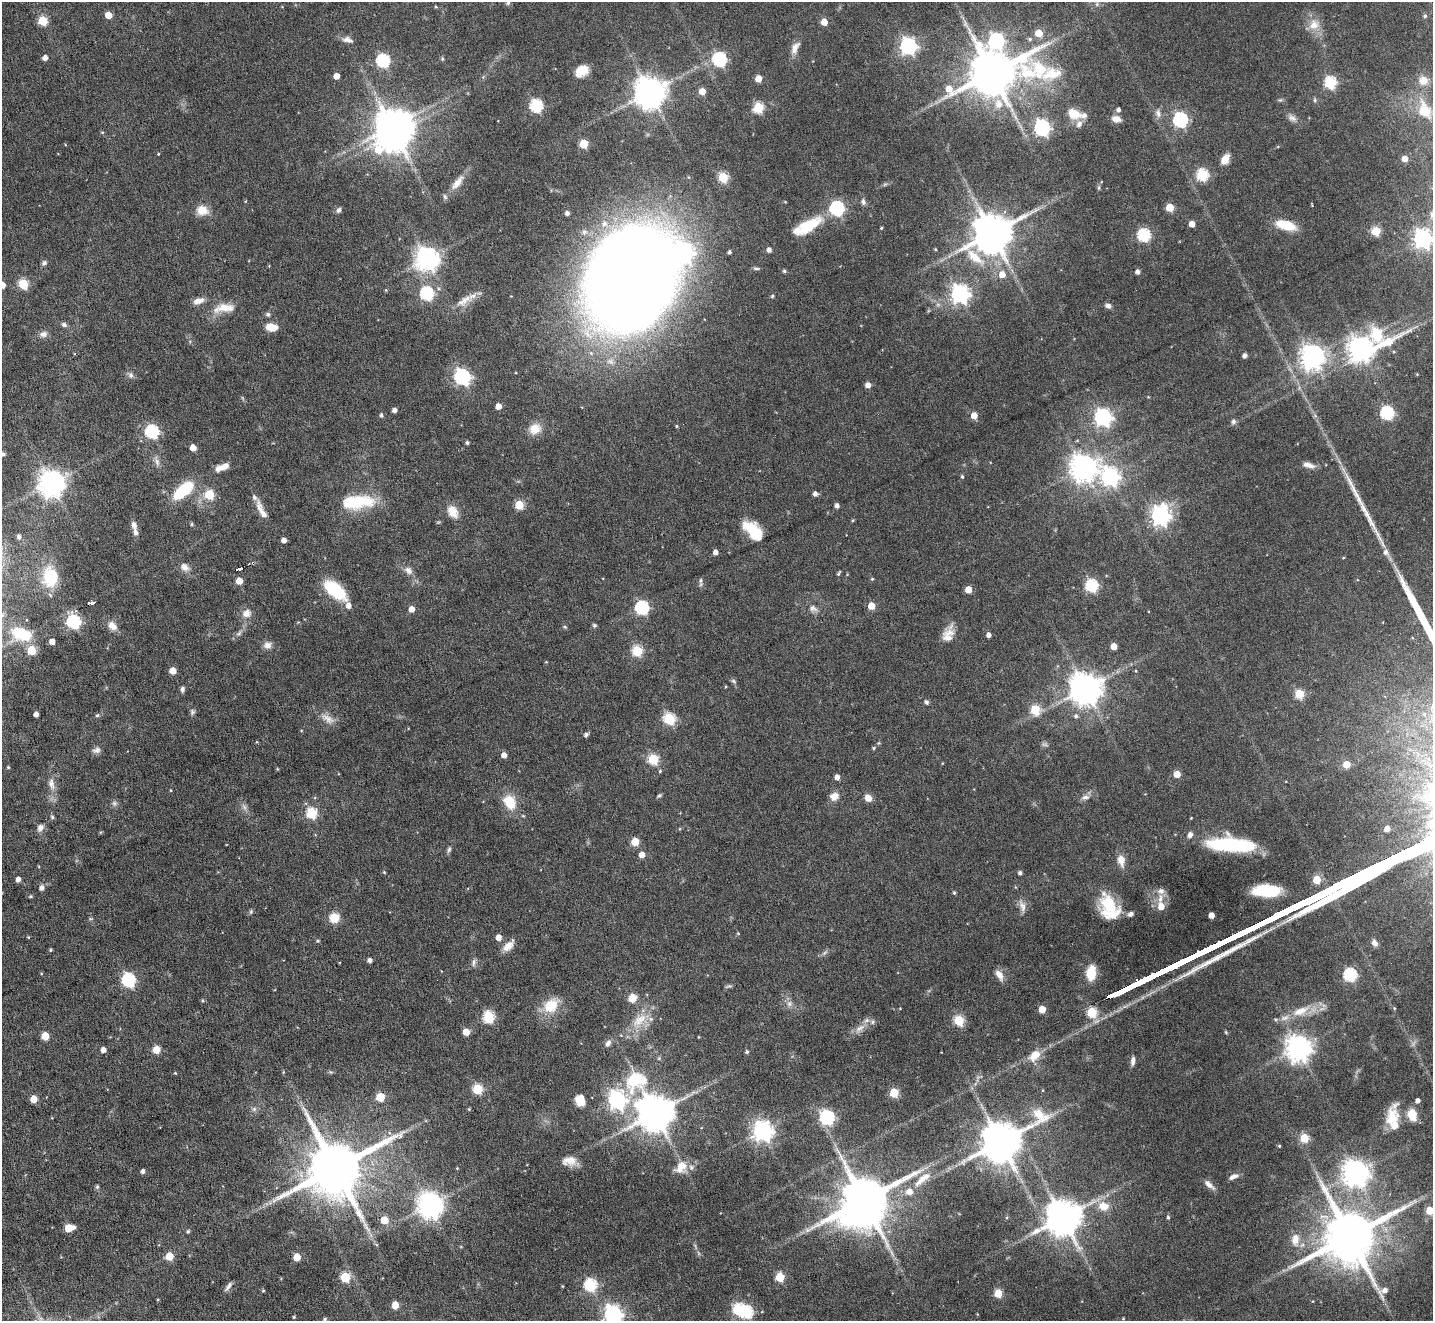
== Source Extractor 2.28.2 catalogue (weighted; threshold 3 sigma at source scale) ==
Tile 7 of 4 x 4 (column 3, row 2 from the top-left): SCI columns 2864-4294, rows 2927-4245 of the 5726 x 5716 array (HDU 1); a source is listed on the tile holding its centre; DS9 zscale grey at full resolution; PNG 1435 x 1323 px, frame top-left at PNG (2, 2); no overlay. Shown black and unused: <1% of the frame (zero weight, under 4 of 8 exposures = <1% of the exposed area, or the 3 px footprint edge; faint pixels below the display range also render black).
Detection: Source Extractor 2.28.2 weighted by HDU 2 'WHT'; one run over the whole footprint, this tile lists its part. Background 0.1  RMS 0.0038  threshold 0.0154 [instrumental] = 3 sigma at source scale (4.09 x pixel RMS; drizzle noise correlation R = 1.36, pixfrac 0.8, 0.05/0.05 arcsec/px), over >= 5 px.
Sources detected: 325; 4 too faint to see at this stretch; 6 inside a brighter object's white glare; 1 cosmic-ray / hot-pixel residue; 2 long thin detections or spike segments (spike, bleed or trail) — not listed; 13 inside a brighter listed object's ellipse — not listed separately; the other 299 listed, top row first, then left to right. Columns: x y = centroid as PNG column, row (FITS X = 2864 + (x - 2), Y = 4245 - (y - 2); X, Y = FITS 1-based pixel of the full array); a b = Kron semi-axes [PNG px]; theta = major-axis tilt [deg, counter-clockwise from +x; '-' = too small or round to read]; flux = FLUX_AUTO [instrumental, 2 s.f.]
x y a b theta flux
508 3 8 5 64 0.78
108 15 5 5 - 6.1
1425 16 5 5 - 0.58
43 21 5 5 - 15
824 22 5 5 - 6
1314 25 14 13 - 4.2
1039 33 5 5 - 6.7
347 40 14 7 -11 1.8
996 41 9 8 - 71
908 46 7 6 - 110
795 48 16 8 62 2.6
45 58 4 4 - 2.1
719 59 6 6 - 58
383 60 6 6 - 50
582 71 15 11 34 4.9
992 73 22 12 13 1800
336 76 5 4 - 3.3
758 79 5 4 - 4.9
1423 80 13 12 - 4.1
1330 82 6 6 - 35
702 91 5 5 - 5
650 92 9 9 - 640
1315 100 6 4 -89 0.51
999 104 12 10 -76 3.8
536 106 6 6 - 45
758 107 5 5 - 23
1118 110 5 5 - 1
1425 111 14 10 -68 11
1073 113 17 11 -28 5.9
1158 113 11 5 -81 1.4
1292 118 12 7 -27 1.6
1116 119 11 8 -14 2.4
1180 120 6 6 - 71
393 126 11 9 17 710
1042 128 7 6 - 87
102 132 5 3 - 0.34
584 144 5 5 - 14
158 154 4 3 - 0.29
1225 159 11 7 59 3.7
1404 159 5 5 - 3.4
1202 175 6 6 - 32
723 177 5 5 - 20
457 183 25 9 51 4
885 184 7 4 19 0.54
1099 187 7 4 90 0.53
863 202 8 6 -70 1.1
1170 207 5 5 - 10
837 208 6 6 - 63
202 210 13 11 -18 4.3
339 210 8 6 56 0.92
567 213 4 4 - 1.1
1192 224 5 4 - 3.4
1286 225 22 9 -14 8.9
809 226 30 13 32 13
881 228 3 3 - 0.37
1376 231 5 5 - 13
992 233 11 10 - 1200
1144 235 6 6 - 44
1422 238 7 7 - 150
935 249 4 3 - 0.31
769 250 5 4 - 1.4
729 252 4 3 - 0.71
975 257 29 12 -41 8.6
427 259 8 8 - 270
44 263 7 5 38 0.81
756 268 9 4 -5 0.61
784 271 4 4 - 0.6
1137 272 4 4 - 1.4
1002 274 6 6 - 3.6
632 279 84 67 56 600
23 284 5 5 - 19
2 285 5 5 - 4
427 293 6 6 - 47
960 294 7 7 - 160
772 296 5 4 - 0.41
464 300 27 8 30 4.6
198 301 14 7 14 2.3
1108 306 8 5 -15 1.2
223 308 24 11 13 5.6
268 314 6 5 - 0.68
64 325 7 5 -25 1
271 327 13 8 -7 4.1
43 334 11 8 5 1.6
1376 334 33 18 -86 13
1361 349 9 8 - 290
1394 352 5 3 - 0.33
1244 355 5 5 - 1.1
1312 357 8 7 - 310
131 375 6 6 - 0.95
462 377 7 6 - 97
868 385 5 4 - 2.4
498 406 5 4 - 3.3
394 410 4 4 - 1.4
1387 413 6 6 - 55
381 415 5 4 - 0.77
974 415 5 5 - 4.2
1103 417 7 7 - 120
1233 421 6 6 - 0.99
676 426 4 4 - 0.35
535 429 15 12 19 4.7
152 432 6 6 - 51
467 443 4 4 - 0.68
193 448 5 4 - 4.7
2 454 7 5 -4 0.97
157 462 13 5 -71 1.4
1308 465 15 6 -14 2.2
223 467 16 6 22 3.9
1083 468 9 8 - 410
962 477 5 4 - 0.57
1110 477 8 7 - 140
52 483 8 8 - 380
183 490 23 10 40 17
209 494 5 5 - 19
815 494 5 4 - 1.4
357 502 34 13 4 19
519 505 5 5 - 14
837 505 6 5 - 1
261 510 28 7 -63 3.6
453 512 15 11 -55 4.2
1160 516 7 7 - 170
192 524 5 4 - 0.44
134 525 12 7 -72 1.8
753 531 23 12 -49 13
19 537 5 5 - 1.1
284 540 4 4 - 1.9
715 552 4 4 - 2
1385 552 8 7 - 1.5
184 567 11 8 -42 2.3
238 569 3 3 - 3.2
408 570 12 8 -48 2
838 574 6 3 54 0.49
50 577 20 15 -88 15
872 579 4 4 - 0.36
239 581 5 5 - 6.1
701 581 8 4 89 0.66
1091 586 6 6 - 40
968 589 5 5 - 5.1
335 590 19 9 -40 25
90 602 7 3 3 1.4
348 605 6 5 - 2
871 606 5 5 - 6.3
642 608 6 6 - 57
813 608 12 8 -31 1.6
411 609 5 4 - 3.1
246 613 12 10 25 2.6
74 622 6 6 - 55
594 625 6 5 - 0.56
112 626 12 9 -43 2.8
565 627 6 3 -18 0.38
22 634 23 13 -18 16
948 635 18 13 58 4.1
989 635 4 4 - 1.5
52 641 5 4 - 3
267 645 11 8 3 1.9
1114 646 5 5 - 4.4
32 650 5 5 - 13
637 651 5 5 - 23
546 662 4 3 - 0.3
173 671 5 5 - 5.9
733 681 7 5 -37 0.65
182 689 7 5 85 0.85
1086 689 9 9 - 660
1299 694 5 5 - 16
926 702 6 5 - 0.73
1035 710 5 5 - 17
192 712 7 6 - 0.73
36 714 4 4 - 1.7
1424 714 8 6 -44 1.4
97 715 5 4 - 0.48
1076 716 6 5 - 0.85
328 719 19 9 -38 3
669 719 6 6 - 30
586 735 6 5 - 0.81
874 748 4 4 - 0.38
97 750 11 7 10 1.3
504 755 4 4 - 2.6
653 759 5 5 - 24
1346 764 5 5 - 5.7
8 767 3 3 - 0.39
1177 774 5 5 - 5.4
837 777 5 4 - 1.9
51 784 16 8 -80 2.5
659 795 6 4 38 0.56
834 796 11 9 28 2.8
1085 797 11 6 5 1.4
868 798 7 6 - 3
510 802 12 9 -59 9.8
244 807 8 4 -53 0.98
311 813 6 5 - 28
52 817 6 4 -72 0.49
1191 818 3 3 - 0.23
40 828 9 7 59 1.6
1387 829 4 4 - 2.5
1190 835 7 6 - 1.5
635 841 5 5 - 9.3
1232 845 34 16 -13 23
449 849 7 5 72 0.73
642 855 5 4 - 3.4
1121 860 12 8 -80 3.6
384 872 4 4 - 0.34
1020 873 4 4 - 0.97
18 879 4 4 - 1.6
1317 880 5 5 - 9.5
41 888 5 5 - 1.6
1266 890 22 9 -1 21
1161 891 10 8 -9 2
954 893 4 4 - 0.49
1109 905 31 18 -52 13
1022 906 17 8 -72 2.2
1161 906 7 7 - 3.9
251 912 7 5 70 0.57
1211 915 5 4 - 3.2
334 918 10 10 - 5.3
738 933 5 4 - 0.35
28 937 4 3 - 0.26
498 937 5 4 - 3
1374 943 9 7 -55 1.6
508 946 16 8 45 3.2
51 950 3 3 - 0.44
370 960 4 4 - 1.3
474 962 11 4 83 0.93
1091 973 14 8 82 8.3
999 975 13 7 -59 2.6
1350 975 6 6 - 44
128 980 6 6 - 58
632 998 7 6 - 6
789 1004 8 6 -89 1.4
551 1006 21 16 39 8.3
1394 1008 5 3 - 0.3
1042 1009 5 5 - 5.6
1300 1011 23 10 23 6.6
1092 1012 5 5 - 25
489 1017 6 6 - 31
639 1020 26 13 41 7.8
959 1021 5 5 - 22
860 1028 13 6 33 2.4
466 1032 5 5 - 5
45 1036 5 5 - 8.9
699 1037 4 2 - 0.24
608 1043 10 6 61 1.4
1298 1048 8 8 - 370
103 1050 4 4 - 2.2
156 1050 5 5 - 7.2
747 1052 5 4 - 0.61
1034 1056 16 11 48 5
1133 1061 11 5 83 1.6
331 1072 6 5 - 0.48
175 1073 4 3 - 0.28
477 1089 5 5 - 21
894 1093 5 5 - 17
380 1097 5 5 - 12
34 1099 5 5 - 5.2
580 1100 13 10 -70 4.5
617 1100 8 7 - 130
1418 1101 4 4 - 1.5
254 1109 7 6 - 0.91
469 1109 4 4 - 0.33
655 1113 16 10 -58 1000
1412 1114 14 10 -75 5.2
827 1117 6 6 - 66
1391 1117 25 14 61 7
763 1131 7 7 - 200
1304 1138 5 5 - 14
1001 1142 14 11 36 1300
1279 1146 4 4 - 0.37
569 1161 20 11 3 3.9
682 1165 20 14 32 5.2
336 1168 17 14 29 2800
143 1171 4 4 - 1.1
1355 1173 9 8 - 370
1233 1177 11 5 25 1.6
921 1179 25 9 44 5.1
1209 1184 14 6 -43 1.9
97 1187 5 5 - 0.53
864 1200 16 13 41 2000
430 1205 8 8 - 360
1104 1206 14 11 -15 5.3
1430 1210 5 5 - 8.7
1168 1217 5 4 - 0.55
1063 1218 10 10 - 890
384 1220 5 5 - 7.4
69 1228 10 6 9 3.9
367 1228 12 3 -49 1.2
188 1231 5 4 - 0.5
1350 1236 17 15 27 2500
1295 1240 18 10 89 4.1
169 1256 5 5 - 8.6
297 1257 5 5 - 6.8
345 1277 5 5 - 19
780 1277 5 5 - 15
590 1285 6 6 - 39
228 1286 13 5 54 1.2
263 1291 4 4 - 0.35
998 1293 5 5 - 12
395 1305 5 5 - 7.3
746 1312 6 6 - 38
613 1314 7 7 - 140
294 1317 3 3 - 0.38
325 1319 4 4 - 0.52
Isophote crosses this tile's border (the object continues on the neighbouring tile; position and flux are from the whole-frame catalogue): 6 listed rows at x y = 508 3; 1422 238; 2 285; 2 454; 1430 1210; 613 1314